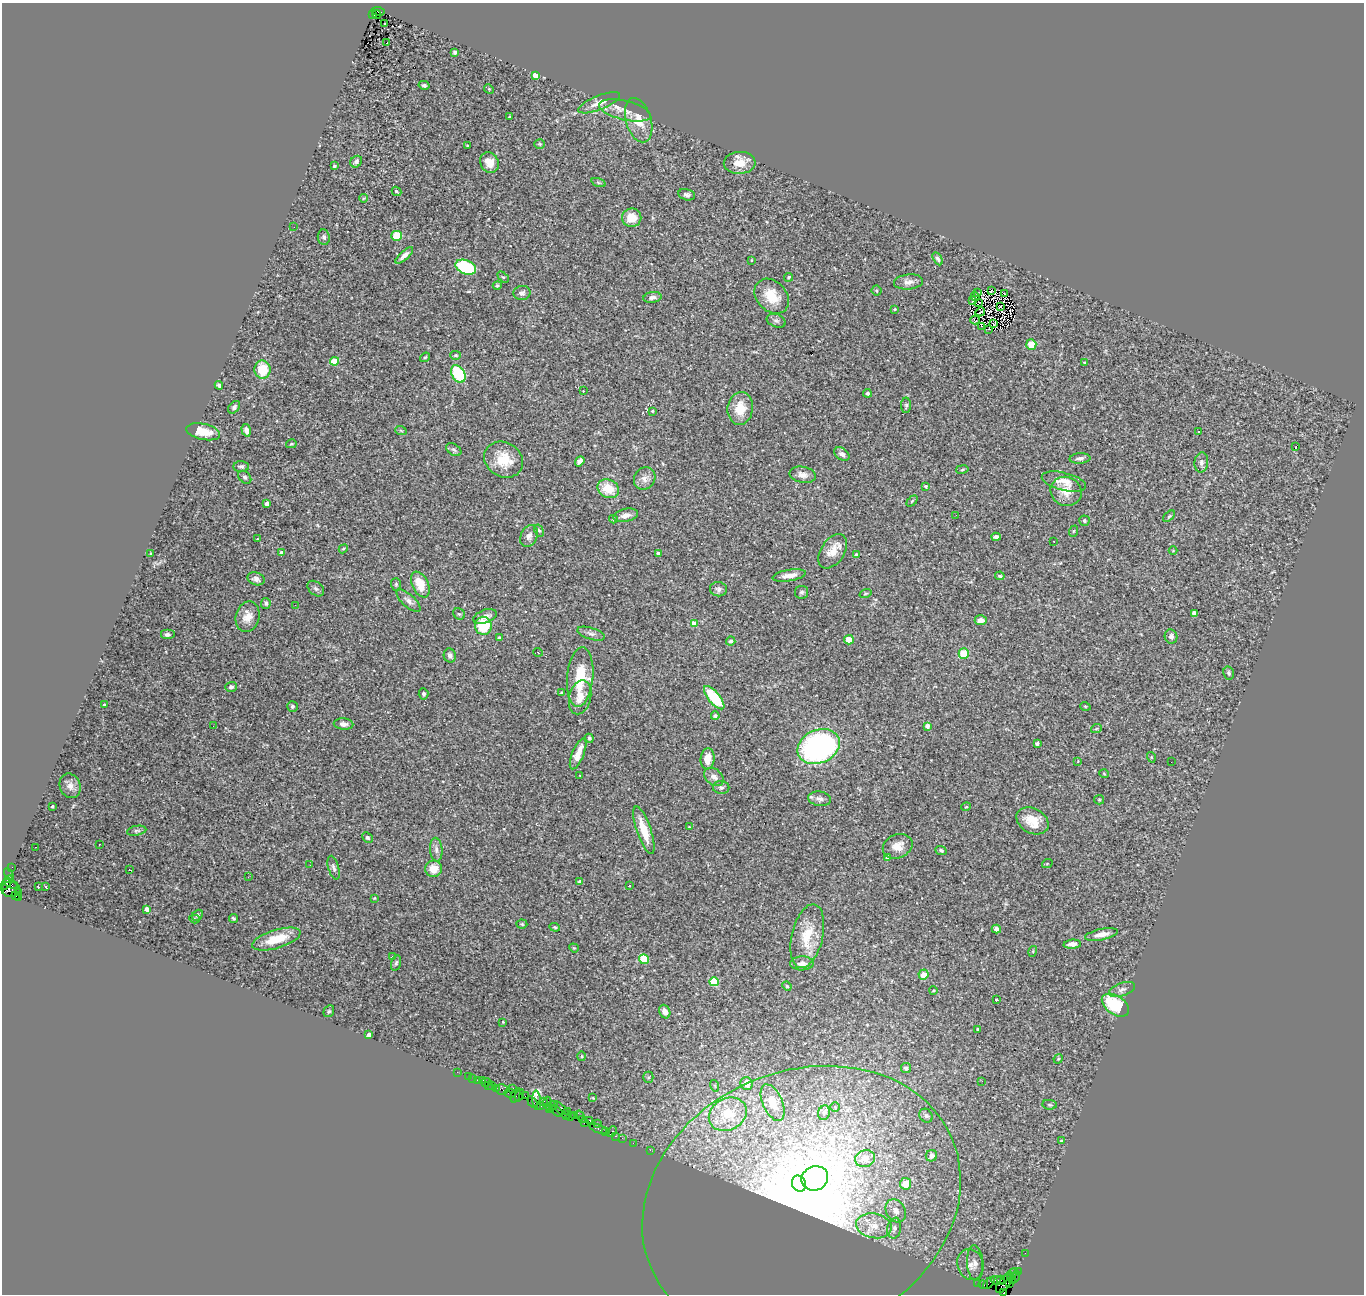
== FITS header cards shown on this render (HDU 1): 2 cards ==
NAXIS1  =                 1362
NAXIS2  =                 1292

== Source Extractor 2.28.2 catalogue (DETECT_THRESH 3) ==
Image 1362 x 1292 px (HDU 1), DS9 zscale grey, 1 PNG px = 1 image px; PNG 1366 x 1296 px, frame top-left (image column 1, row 1292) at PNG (2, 3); each listed source drawn as its Kron ellipse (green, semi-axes under 4 px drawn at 4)
Background 3.26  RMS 0.11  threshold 0.319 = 3 sigma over >= 5 px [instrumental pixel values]
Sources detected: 309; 2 with non-positive FLUX_AUTO (blend fragments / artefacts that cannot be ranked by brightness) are neither listed nor drawn; the other 307 listed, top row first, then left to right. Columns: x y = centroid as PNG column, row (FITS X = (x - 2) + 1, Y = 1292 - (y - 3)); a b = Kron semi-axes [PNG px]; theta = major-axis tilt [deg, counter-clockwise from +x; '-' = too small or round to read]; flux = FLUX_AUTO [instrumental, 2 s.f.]
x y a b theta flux
378 11 7 3 -8 770
377 14 4 2 - 240
372 15 3 3 - 760
385 23 3 2 - 16
387 43 3 2 - 51
455 52 3 3 - 15
535 75 4 4 - 110
424 85 5 4 - 16
489 89 5 4 - 7.9
599 103 22 7 22 69
625 110 26 9 -13 88
510 117 3 3 - 15
639 120 23 12 -74 120
540 144 5 4 - 9.3
467 146 3 2 - 8.5
356 162 6 5 - 30
489 162 11 9 -60 81
740 163 16 11 2 110
334 166 4 3 - 10
598 183 7 3 -19 11
396 191 5 4 - 16
687 195 8 5 -13 22
364 198 4 3 - 5.6
632 218 10 9 - 120
294 227 2 2 - 15
397 236 5 5 - 170
324 237 8 6 -83 17
404 255 11 4 42 31
938 259 7 3 -61 19
751 260 3 2 - 5.8
466 267 11 7 -21 460
503 277 7 4 -42 11
789 277 4 4 - 12
908 282 15 7 5 42
497 285 5 4 - 9.8
876 291 5 5 - 12
991 291 4 2 - 5.7
522 293 8 7 - 23
977 293 3 2 - 2.6
1005 294 4 3 - 6.8
772 296 19 15 -47 170
975 296 4 2 - 9.7
652 297 9 5 7 24
972 301 4 3 - 15
979 302 3 2 - 4.6
1000 306 3 2 - 7.9
895 309 3 2 - 6.3
980 312 5 2 - 2.6
975 320 5 2 - 0.2
776 321 10 6 -21 21
994 324 4 2 - 4.4
981 326 2 2 - 5.2
989 329 2 2 - 2.7
1031 344 5 5 - 110
456 355 5 4 - 11
425 357 5 3 - 9.8
334 361 4 4 - 190
1084 362 3 2 - 8
262 370 9 8 - 210
458 374 9 6 -60 370
219 385 4 3 - 16
583 391 3 3 - 11
867 393 4 4 - 13
906 405 8 5 89 13
234 407 7 5 49 17
740 408 16 12 83 140
652 411 3 3 - 6.2
246 430 6 4 -73 31
401 431 6 3 -20 8.1
1198 431 3 3 - 12
203 432 17 8 -12 140
291 444 5 4 - 9.1
1296 446 3 2 - 40
454 450 8 5 -35 17
842 454 8 5 -34 30
1080 458 10 5 4 25
504 460 20 17 -31 180
580 461 5 4 - 32
1201 462 10 7 85 26
241 466 7 5 -3 19
962 469 6 3 10 8.8
803 475 13 8 -10 51
245 477 7 5 -44 14
645 478 12 10 54 49
1064 482 23 9 -14 86
925 486 3 3 - 13
608 489 11 9 -25 170
1066 491 16 14 -23 100
912 501 6 4 46 8.7
267 504 4 4 - 36
626 515 12 6 13 45
956 515 2 2 - 6.7
1169 516 7 4 41 10
613 519 4 3 - 9.9
1084 521 5 5 - 13
539 530 6 4 -60 10
1074 531 6 3 70 7.8
529 536 11 8 65 35
996 537 4 4 - 27
257 539 3 2 - 5
1054 541 2 2 - 4.1
343 549 5 3 - 7.3
833 551 19 11 56 97
1173 551 4 3 - 5.4
281 552 4 4 - 16
150 553 3 2 - 5.5
658 553 3 3 - 18
856 555 4 3 - 18
789 575 17 5 9 65
1000 576 5 3 - 10
256 579 9 6 -18 33
396 584 6 5 - 12
420 584 14 8 -64 140
316 589 9 6 -39 18
718 589 8 7 - 22
802 592 6 6 - 16
865 593 6 3 19 7.1
409 601 15 6 -42 38
266 603 5 5 - 16
295 605 2 2 - 11
1194 613 4 4 - 31
459 614 6 5 - 11
485 616 12 6 19 43
247 617 15 12 74 88
981 620 6 5 - 28
694 623 4 4 - 93
483 626 9 8 - 330
167 634 7 5 0 20
591 634 14 5 -18 27
1171 636 7 6 - 27
499 638 4 3 - 9.5
849 640 5 5 - 86
731 641 4 4 - 19
538 652 4 3 - 5.3
964 654 5 5 - 160
450 655 7 6 - 26
1229 673 7 5 -78 14
580 677 30 13 85 300
231 687 6 5 - 18
561 693 3 3 - 6.8
424 694 5 5 - 15
580 697 17 10 76 83
714 698 14 6 -50 340
104 705 4 2 - 4.8
292 706 5 5 - 16
1085 706 5 3 - 7
715 716 4 4 - 19
344 724 10 5 -6 30
213 726 2 2 - 5.2
927 726 4 3 - 40
1096 729 5 3 - 6.1
589 738 4 3 - 11
1037 743 4 3 - 22
819 747 22 16 24 1800
578 754 16 6 68 97
1151 757 5 3 - 6.3
708 759 11 7 84 79
1078 761 4 2 - 5.1
1171 762 2 2 - 8
1104 774 5 3 - 5.9
580 775 3 2 - 6.2
714 777 11 7 -40 38
70 786 12 10 -68 49
721 787 8 6 -2 21
820 799 11 7 -9 31
1099 800 5 4 - 8.6
52 806 3 3 - 12
966 807 5 3 - 6
1033 821 17 12 -28 140
689 827 4 4 - 5.1
644 830 25 7 -71 160
137 831 10 5 10 16
367 837 6 4 -43 12
99 845 3 2 - 12
898 846 15 11 23 83
35 847 2 2 - 3.9
436 850 12 6 -85 29
941 850 6 4 -22 14
887 857 4 3 - 33
1047 864 5 3 - 5.8
310 865 2 2 - 4.9
12 867 2 2 - 57
334 868 12 5 -74 22
433 869 8 8 - 94
129 870 2 2 - 6
9 874 7 3 -62 190
248 877 3 2 - 9.5
580 882 4 4 - 35
7 883 8 4 56 1100
11 884 7 3 -25 950
45 886 3 3 - 18
629 886 3 3 - 20
38 887 3 2 - 5.7
11 889 9 7 -6 2600
18 892 2 2 - 54
16 896 4 3 - 160
19 898 3 2 - 850
374 898 4 4 - 5.4
147 909 4 3 - 62
197 915 6 5 - 10
233 918 5 3 - 13
194 919 5 4 - 9.7
522 924 5 4 - 9
555 927 5 4 - 11
996 929 4 4 - 33
1101 934 17 5 11 55
807 936 32 15 77 230
276 939 25 9 17 200
1072 944 9 4 4 33
574 948 5 3 - 6.3
1033 951 5 3 - 5.8
392 957 3 3 - 20
644 959 5 5 - 200
396 963 8 4 74 14
802 963 12 7 2 45
923 974 5 5 - 90
714 982 4 4 - 270
787 986 5 4 - 8.3
1122 989 13 6 19 29
933 991 4 3 - 6.3
996 1000 3 3 - 9.6
1115 1005 15 9 -33 340
329 1011 6 5 - 10
665 1012 7 5 -65 40
503 1022 3 3 - 6
978 1029 3 3 - 12
369 1035 4 4 - 26
582 1056 5 3 - 6.5
1058 1059 5 3 - 7.1
906 1068 5 5 - 20
457 1072 2 2 - 43
468 1076 2 2 - 110
648 1077 5 5 - 11
473 1079 3 2 - 120
478 1080 3 3 - 250
483 1080 2 2 - 43
982 1081 2 2 - 93
486 1082 5 2 - 98
747 1084 6 6 - 76
489 1085 3 3 - 160
492 1085 3 2 - 250
715 1086 6 3 -72 8.5
496 1088 4 2 - 220
513 1088 2 2 - 130
502 1089 6 5 - 610
510 1093 6 3 -10 290
519 1095 7 3 72 520
516 1096 7 3 68 250
525 1096 2 2 - 200
593 1098 4 3 - 5.8
537 1100 10 4 -83 520
532 1102 6 3 -56 800
543 1102 4 3 - 490
547 1103 6 3 85 1300
773 1103 19 10 -66 110
540 1105 4 3 - 180
1050 1105 7 4 -7 13
552 1106 6 3 34 460
835 1107 5 5 - 11
549 1109 4 2 - 470
562 1110 11 4 -48 1100
557 1111 7 3 -46 790
568 1112 3 2 - 530
824 1113 7 6 - 18
728 1114 20 16 28 270
575 1115 4 3 - 140
566 1116 3 2 - 190
571 1116 3 2 - 130
580 1116 5 2 - 350
926 1116 7 6 - 16
582 1120 2 2 - 81
590 1120 3 3 - 420
584 1123 3 2 - 160
597 1123 3 2 - 180
598 1129 9 3 -21 610
606 1132 3 3 - 290
612 1132 6 3 51 550
616 1136 3 2 - 190
622 1138 2 2 - 110
1062 1141 3 3 - 14
633 1143 2 2 - 81
650 1150 2 2 - 90
931 1156 6 5 - 40
865 1159 10 8 20 110
815 1178 13 12 - 200
799 1184 8 7 - 96
905 1184 6 5 - 100
801 1203 164 131 24 6000
896 1211 12 9 -61 67
874 1226 18 12 -10 120
894 1228 10 7 79 40
1025 1253 2 2 - 55
975 1263 17 8 -87 46
970 1265 16 13 -73 73
1018 1272 2 2 - 100
1013 1273 5 2 - 170
1011 1277 3 3 - 320
1015 1277 6 2 73 170
1001 1279 3 3 - 450
1012 1280 3 3 - 170
998 1281 7 4 -15 820
977 1283 3 2 - 120
989 1283 7 2 46 160
1005 1283 12 5 53 1400
1010 1283 3 3 - 150
983 1285 5 2 - 130
1003 1292 4 3 - 140
At the frame edge (FLAGS 8, measured only in part): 1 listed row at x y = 1003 1292
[2 non-positive-flux detections neither listed nor drawn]